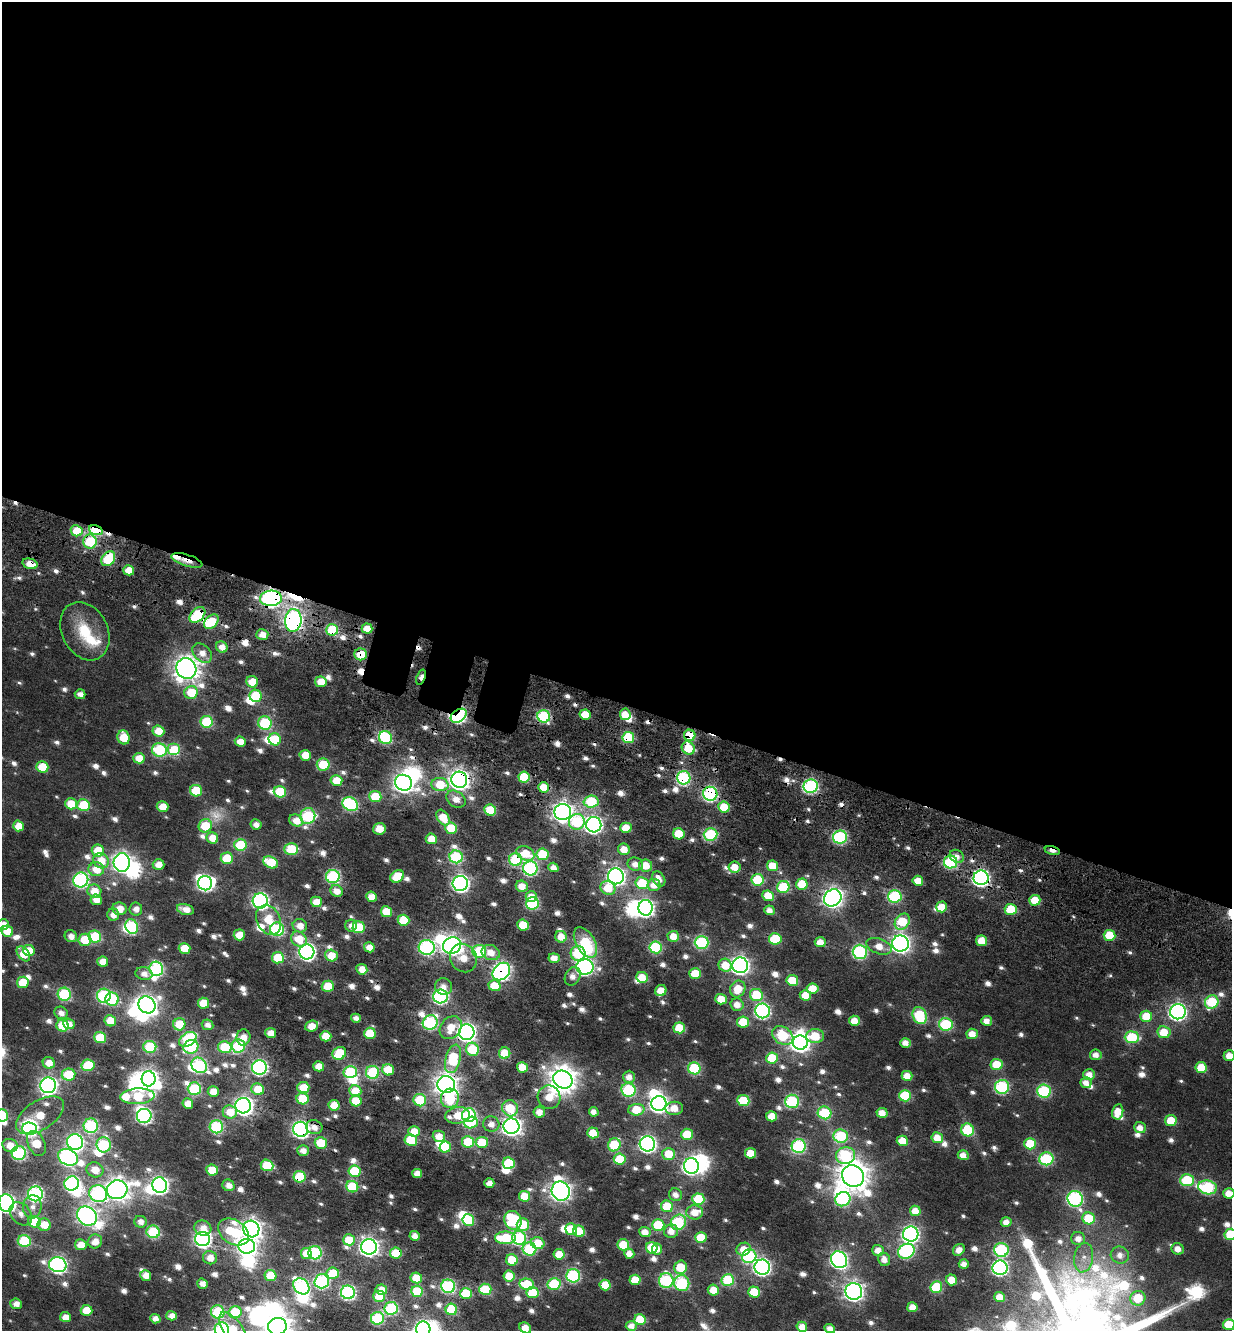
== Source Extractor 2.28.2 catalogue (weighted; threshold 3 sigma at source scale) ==
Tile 3 of 4 x 4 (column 3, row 1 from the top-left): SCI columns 2928-4157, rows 4142-5470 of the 5792 x 5631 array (HDU 1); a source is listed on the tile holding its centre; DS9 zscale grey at full resolution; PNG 1234 x 1333 px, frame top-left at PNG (2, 2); each listed source drawn as its Kron ellipse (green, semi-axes under 4 px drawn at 4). Shown black and unused: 53% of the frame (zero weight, under 4 of 7 exposures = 11% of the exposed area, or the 3 px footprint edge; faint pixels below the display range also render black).
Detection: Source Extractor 2.28.2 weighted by HDU 2 'WHT'; one run over the whole footprint, this tile lists its part. Background 0.0106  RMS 0.0051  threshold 0.0209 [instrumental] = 3 sigma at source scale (4.09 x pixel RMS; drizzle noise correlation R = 1.36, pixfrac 0.8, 0.0396/0.0396 arcsec/px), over >= 5 px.
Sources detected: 854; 16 too faint to see at this stretch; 38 inside a brighter object's white glare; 16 cosmic-ray / hot-pixel residue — neither listed nor drawn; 8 inside a brighter listed object's ellipse — not listed separately; of the other 776, all 500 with FLUX_AUTO >= 4.38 (the completeness limit of this list) listed and drawn (276 fainter detections not listed), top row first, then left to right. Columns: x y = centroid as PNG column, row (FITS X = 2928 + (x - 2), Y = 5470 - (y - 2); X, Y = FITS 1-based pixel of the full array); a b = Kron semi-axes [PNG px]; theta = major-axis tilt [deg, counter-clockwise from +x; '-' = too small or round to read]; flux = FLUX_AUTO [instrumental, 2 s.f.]
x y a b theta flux
96 530 7 4 -16 49
77 531 6 5 - 17
90 542 7 6 - 43
108 559 8 6 54 44
187 560 16 5 -18 15
30 564 8 5 -14 8.7
129 570 5 5 - 9.8
271 598 11 7 4 240
197 615 9 6 44 50
293 620 11 8 83 290
211 622 8 6 44 24
367 629 5 5 - 10
332 630 6 6 - 40
85 631 30 23 -63 24
262 634 6 5 - 6.3
222 647 6 5 - 6.5
202 653 11 8 -44 6.6
361 654 6 6 - 16
186 668 10 9 - 590
421 677 8 4 72 5.9
252 682 6 5 - 12
321 682 6 5 - 11
191 692 7 6 - 19
80 694 5 4 - 4.5
256 696 6 6 - 23
625 714 6 5 - 10
585 715 5 5 - 13
459 716 9 6 35 150
544 716 6 6 - 69
206 722 6 6 - 45
265 723 7 6 - 59
158 731 6 5 - 12
690 735 6 5 - 22
124 737 7 6 - 20
628 737 6 5 - 38
385 738 7 6 - 43
275 739 6 6 - 28
240 741 5 5 - 7.6
688 748 7 6 - 16
159 750 7 6 - 61
174 750 6 6 - 34
305 755 5 5 - 11
139 758 6 5 - 10
323 764 6 6 - 31
42 767 6 5 - 20
524 777 5 5 - 26
684 778 7 6 - 90
336 780 6 5 - 14
459 780 8 8 - 370
404 783 8 7 - 370
440 784 8 6 -6 18
811 786 7 7 - 120
544 787 5 5 - 12
196 791 6 5 - 25
280 792 6 6 - 33
710 794 7 7 - 110
375 797 6 5 - 25
456 799 10 7 -33 6.4
591 802 7 6 - 34
71 804 6 5 - 14
350 804 8 6 -30 77
83 805 6 6 - 32
163 807 6 5 - 9.1
724 807 6 5 - 17
490 810 6 5 - 24
563 812 8 8 - 370
308 816 8 7 - 75
443 818 9 5 -57 13
296 820 7 5 -27 7.5
577 822 8 7 - 43
256 824 6 5 - 4.7
594 825 7 7 - 230
18 826 5 5 - 10
205 826 7 6 - 23
451 828 6 5 - 22
626 828 5 5 - 11
379 829 6 6 - 9.9
679 834 6 5 - 17
711 834 7 6 - 57
840 837 7 6 - 84
212 838 6 5 - 9.2
431 839 6 5 - 9.5
240 845 6 6 - 42
291 849 7 6 - 32
624 849 6 5 - 8.4
98 851 6 6 - 19
1052 851 8 3 -14 5
525 853 9 7 -25 13
542 854 6 5 - 24
957 856 7 6 - 4.4
456 857 6 6 - 66
227 858 6 5 - 25
516 859 6 6 - 50
101 861 8 7 - 12
271 862 8 5 -25 24
950 862 6 6 - 62
122 863 9 8 - 310
635 864 8 6 -18 5.1
159 865 6 5 - 7.9
646 866 6 6 - 10
772 866 5 5 - 11
553 867 5 4 - 5.7
734 867 6 5 - 8.1
530 868 7 7 - 120
96 869 8 7 - 12
333 876 7 6 - 90
397 876 7 5 32 18
616 876 8 8 - 270
981 878 7 7 - 190
659 879 8 6 -60 5.8
81 880 7 7 - 130
758 880 6 6 - 36
918 881 5 5 - 8.5
205 883 7 7 - 140
460 883 7 7 - 200
642 883 7 6 - 28
802 884 6 5 - 17
654 885 6 6 - 6.8
522 886 6 5 - 7.7
783 887 6 6 - 40
608 888 8 6 -35 15
94 891 7 6 - 10
336 891 6 5 - 6.3
531 896 5 5 - 6.2
768 896 6 5 - 11
895 896 7 6 - 71
371 897 5 5 - 7.8
833 898 9 8 - 360
96 900 6 5 - 6.6
1035 900 5 5 - 12
260 901 7 7 - 180
316 902 5 5 - 10
532 903 6 6 - 63
942 907 5 5 - 10
646 908 8 7 - 190
119 909 7 6 - 8.5
136 909 6 6 - 4.9
185 909 9 5 -13 6.4
1011 909 6 5 - 23
770 910 5 5 - 5.2
386 912 6 5 - 16
113 915 6 6 - 5.7
269 920 16 11 -62 14
403 920 6 5 - 21
902 922 9 6 52 29
3 925 6 5 - 7.4
523 925 6 5 - 17
300 926 7 6 - 7.5
351 926 6 6 - 4.7
132 927 7 6 - 47
359 927 6 6 - 33
277 929 7 7 - 80
7 931 6 5 - 11
239 935 5 5 - 12
1110 935 6 5 - 21
71 936 6 5 - 5.2
95 936 6 6 - 41
673 936 6 5 - 7.5
561 937 6 5 - 9
299 939 8 7 - 14
775 939 6 5 - 28
85 940 6 6 - 24
981 941 5 5 - 11
585 942 17 9 -60 32
702 942 7 6 - 75
820 942 5 5 - 7.6
900 943 8 8 - 320
452 945 9 8 - 320
879 946 13 7 -20 8
369 947 5 5 - 7.5
427 947 8 7 - 120
656 947 6 6 - 50
184 948 6 5 - 16
29 950 6 5 - 11
479 951 7 6 - 53
307 952 7 7 - 190
860 952 7 7 - 93
491 953 9 7 -22 7.8
578 953 7 7 - 39
23 954 8 5 -53 13
331 956 6 5 - 12
278 958 6 5 - 29
463 958 15 13 -59 11
554 958 5 4 - 6.3
103 962 5 5 - 9.6
725 965 7 6 - 12
740 965 8 8 - 270
585 967 8 7 - 190
156 969 7 7 - 95
362 969 5 5 - 8.3
501 971 10 7 46 230
695 973 6 5 - 16
144 974 8 6 -11 4.5
573 976 10 7 58 4.6
642 977 6 5 - 11
792 980 6 5 - 17
23 982 6 5 - 16
328 986 6 5 - 19
494 986 6 5 - 13
443 987 8 8 - 4.7
738 989 8 7 - 14
813 989 6 5 - 11
661 990 6 5 - 9.1
64 994 6 6 - 69
756 995 6 6 - 31
805 995 5 5 - 9.5
104 996 7 7 - 86
440 996 7 7 - 120
112 999 7 6 - 44
721 999 6 5 - 9.9
1212 1002 7 6 - 41
203 1003 5 5 - 19
147 1005 9 8 - 280
737 1005 7 6 - 6.2
763 1011 7 7 - 130
1178 1012 8 7 - 210
61 1013 7 6 - 4.5
920 1015 9 6 -69 54
1146 1016 6 5 - 19
356 1018 5 4 - 4.7
110 1021 6 5 - 13
854 1021 5 5 - 8.9
987 1021 5 5 - 5.1
743 1022 6 5 - 17
430 1023 8 7 - 86
69 1024 6 5 - 5.9
179 1024 6 6 - 19
946 1024 7 6 - 57
207 1025 6 5 - 4.4
62 1026 6 6 - 31
312 1026 6 5 - 10
451 1028 12 10 50 12
679 1028 6 5 - 19
467 1032 8 7 - 270
1164 1032 6 6 - 15
270 1033 5 5 - 7.7
370 1033 6 5 - 22
972 1034 6 5 - 7.3
326 1036 5 5 - 14
783 1036 11 8 -36 37
815 1036 9 7 3 21
243 1037 8 7 - 6.3
1132 1037 7 6 - 41
100 1038 6 5 - 28
188 1039 9 6 34 64
800 1042 7 7 - 320
905 1043 5 5 - 5.1
238 1046 7 6 - 60
150 1047 6 6 - 47
191 1047 7 6 - 53
225 1047 7 6 - 35
472 1049 7 6 - 27
339 1053 7 6 - 34
505 1053 6 5 - 20
1096 1055 6 5 - 4.9
1229 1056 6 5 - 7.4
772 1058 6 5 - 24
453 1059 14 7 76 39
49 1063 6 5 - 8.4
997 1064 6 5 - 18
88 1065 6 6 - 34
199 1065 8 7 - 85
319 1066 5 5 - 8.4
259 1067 7 7 - 130
522 1067 5 5 - 10
1201 1067 6 5 - 16
694 1068 6 6 - 56
388 1070 6 5 - 16
350 1072 6 6 - 51
372 1072 6 6 - 60
68 1074 7 6 - 30
1089 1074 6 5 - 5.9
907 1076 5 5 - 8.6
629 1077 6 6 - 5.2
148 1079 7 7 - 270
563 1079 10 8 -31 770
1086 1083 5 5 - 5
48 1085 8 8 - 240
446 1085 9 8 - 540
303 1087 6 5 - 12
1002 1087 7 7 - 80
194 1089 6 6 - 57
258 1089 6 5 - 17
629 1090 7 7 - 72
213 1091 5 5 - 8.3
355 1091 6 5 - 13
1044 1091 7 6 - 68
138 1096 17 8 3 29
905 1096 6 5 - 36
549 1097 12 11 - 12
450 1098 9 9 - 28
303 1099 6 5 - 28
420 1100 6 6 - 36
743 1100 6 5 - 32
356 1101 6 5 - 17
792 1101 7 6 - 74
188 1104 5 5 - 8.7
659 1104 8 7 - 270
334 1105 6 5 - 11
243 1106 8 7 - 300
510 1108 8 8 - 22
674 1108 9 6 -2 8.5
636 1110 8 5 5 19
230 1112 7 6 - 11
539 1112 6 5 - 6.8
594 1112 5 4 - 5
1118 1112 8 5 78 11
825 1113 7 6 - 49
882 1113 5 5 - 7.1
2 1115 6 6 - 39
40 1115 27 14 32 20
457 1115 12 8 9 14
469 1115 7 7 - 92
144 1116 7 7 - 130
771 1116 5 5 - 8.5
1171 1120 6 5 - 15
471 1122 7 5 19 27
491 1124 8 7 - 5.4
91 1126 7 7 - 80
511 1126 8 7 - 360
216 1127 6 6 - 78
314 1127 8 7 - 4.8
1140 1127 6 5 - 5.5
30 1129 7 6 - 120
301 1129 7 7 - 210
967 1130 6 6 - 34
414 1131 6 5 - 9.1
593 1133 5 5 - 12
687 1134 6 5 - 17
439 1136 6 5 - 6.9
841 1136 7 6 - 50
937 1138 6 5 - 8.8
411 1140 6 6 - 26
902 1141 6 5 - 12
75 1142 8 7 - 160
468 1142 6 6 - 28
482 1142 6 5 - 21
36 1143 13 8 -65 22
321 1143 6 5 - 22
647 1144 7 7 - 200
1030 1144 6 5 - 21
10 1145 8 6 -20 9.3
104 1145 7 7 - 60
614 1145 7 6 - 36
799 1146 7 7 - 89
445 1147 5 5 - 24
303 1151 6 5 - 5.4
19 1153 7 7 - 91
750 1153 5 5 - 12
669 1154 6 6 - 15
963 1155 5 5 - 5.4
846 1156 9 8 - 51
68 1157 10 8 -27 180
620 1159 6 5 - 22
1046 1159 7 6 - 66
509 1163 6 6 - 32
267 1165 6 5 - 31
691 1166 8 7 - 200
95 1170 8 7 - 9.3
212 1170 6 5 - 18
354 1171 6 6 - 32
417 1173 5 4 - 5.7
853 1176 11 10 - 1100
299 1177 6 5 - 40
1187 1180 7 6 - 42
489 1183 5 4 - 5.4
72 1184 7 7 - 110
160 1185 8 7 - 190
228 1185 6 5 - 5.2
352 1187 6 5 - 35
1208 1187 9 7 -10 80
117 1190 10 9 - 530
561 1191 9 9 - 390
1229 1193 5 5 - 7.5
35 1194 7 7 - 120
98 1194 9 8 - 100
675 1195 7 6 - 4.6
524 1196 5 5 - 14
698 1199 6 5 - 35
843 1199 8 7 - 75
1075 1199 8 7 - 120
6 1203 8 7 - 240
667 1206 6 5 - 22
32 1207 11 9 86 5.2
915 1211 5 5 - 8.5
694 1212 8 7 - 8.4
21 1214 13 9 -48 5.9
87 1216 11 9 -39 320
1089 1218 6 6 - 20
468 1220 6 6 - 35
513 1220 10 8 -64 51
34 1222 6 6 - 27
140 1222 6 6 - 4.9
678 1222 8 7 - 57
1006 1222 5 5 - 5.2
44 1225 6 6 - 11
523 1225 6 6 - 22
658 1225 6 6 - 31
203 1228 8 7 - 7
251 1229 8 8 - 350
571 1229 6 5 - 21
579 1231 6 5 - 14
671 1231 7 6 - 6.2
153 1232 6 6 - 56
233 1232 17 12 -34 44
645 1232 6 5 - 6.6
911 1234 7 7 - 200
1230 1234 6 5 - 23
415 1236 5 4 - 5.3
701 1237 6 5 - 19
505 1238 10 6 -1 38
519 1238 7 7 - 70
1078 1238 7 6 - 4.5
203 1239 7 7 - 210
349 1240 6 5 - 16
24 1241 6 6 - 53
95 1241 7 6 - 6.4
538 1243 7 6 - 14
81 1245 6 5 - 8
623 1245 6 5 - 20
247 1246 8 7 - 240
369 1247 8 7 - 290
652 1248 6 5 - 21
529 1249 7 6 - 52
657 1249 5 5 - 5.6
744 1249 7 6 - 7.3
1178 1249 6 5 - 5.6
878 1250 6 5 - 6
959 1250 6 5 - 5.4
1001 1250 7 7 - 71
906 1251 9 7 27 99
306 1253 6 5 - 12
315 1253 6 6 - 81
396 1253 6 5 - 19
559 1254 5 5 - 11
629 1254 5 5 - 5.7
1120 1255 9 8 - 4.7
749 1256 7 7 - 77
210 1258 7 6 - 7.8
1084 1258 15 9 80 5.2
884 1259 7 6 - 5.1
512 1260 6 5 - 19
839 1260 9 7 -57 220
964 1264 5 4 - 4.8
58 1265 9 7 -14 190
680 1267 7 6 - 23
762 1267 7 7 - 210
1000 1268 7 7 - 140
333 1273 6 5 - 17
146 1275 6 5 - 7
270 1276 6 5 - 19
509 1276 5 5 - 12
573 1276 7 6 - 83
416 1278 6 5 - 10
635 1280 5 5 - 13
728 1280 6 6 - 46
951 1280 5 5 - 9.4
322 1281 7 7 - 100
666 1281 7 7 - 81
682 1283 8 7 - 55
202 1284 5 5 - 5.1
527 1284 7 5 -12 30
554 1284 6 6 - 47
605 1285 5 5 - 16
301 1286 9 7 -45 110
448 1286 7 7 - 86
936 1287 6 6 - 37
381 1289 6 5 - 5.9
485 1289 6 5 - 36
713 1290 5 5 - 8.6
417 1291 6 5 - 35
348 1292 7 7 - 130
754 1292 6 5 - 18
854 1292 8 8 - 330
532 1293 6 5 - 25
466 1294 6 5 - 28
379 1296 6 5 - 17
999 1297 5 5 - 7.7
1138 1298 7 7 - 23
16 1304 6 5 - 4.8
912 1307 5 5 - 7.4
391 1308 7 6 - 72
451 1309 6 5 - 31
86 1310 6 5 - 16
218 1312 7 6 - 55
235 1312 6 6 - 29
171 1316 5 4 - 6.3
65 1317 5 5 - 6.4
377 1318 6 6 - 63
155 1319 5 4 - 4.9
640 1319 5 5 - 23
1229 1325 6 5 - 20
277 1326 9 8 - 820
631 1326 5 5 - 4.8
802 1327 5 5 - 6.7
525 1328 6 5 - 7.5
830 1328 5 4 - 4.8
423 1329 7 7 - 190
222 1330 7 7 - 110
233 1330 21 9 -57 16
Overlapping masked pixels (flux is a lower limit): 42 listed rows (the first 20) at x y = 96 530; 90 542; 108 559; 187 560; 30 564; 271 598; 197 615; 293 620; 211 622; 367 629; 332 630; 361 654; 421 677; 459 716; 544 716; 690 735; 628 737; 688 748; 684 778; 459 780
Isophote crosses this tile's border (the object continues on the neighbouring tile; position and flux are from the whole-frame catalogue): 13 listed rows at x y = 3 925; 1229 1056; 2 1115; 1229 1193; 6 1203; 1230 1234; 1229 1325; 277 1326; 525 1328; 830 1328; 423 1329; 222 1330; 233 1330
Unlisted compact peaks at least as high as the median listed source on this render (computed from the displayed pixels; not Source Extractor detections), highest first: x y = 1193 1289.